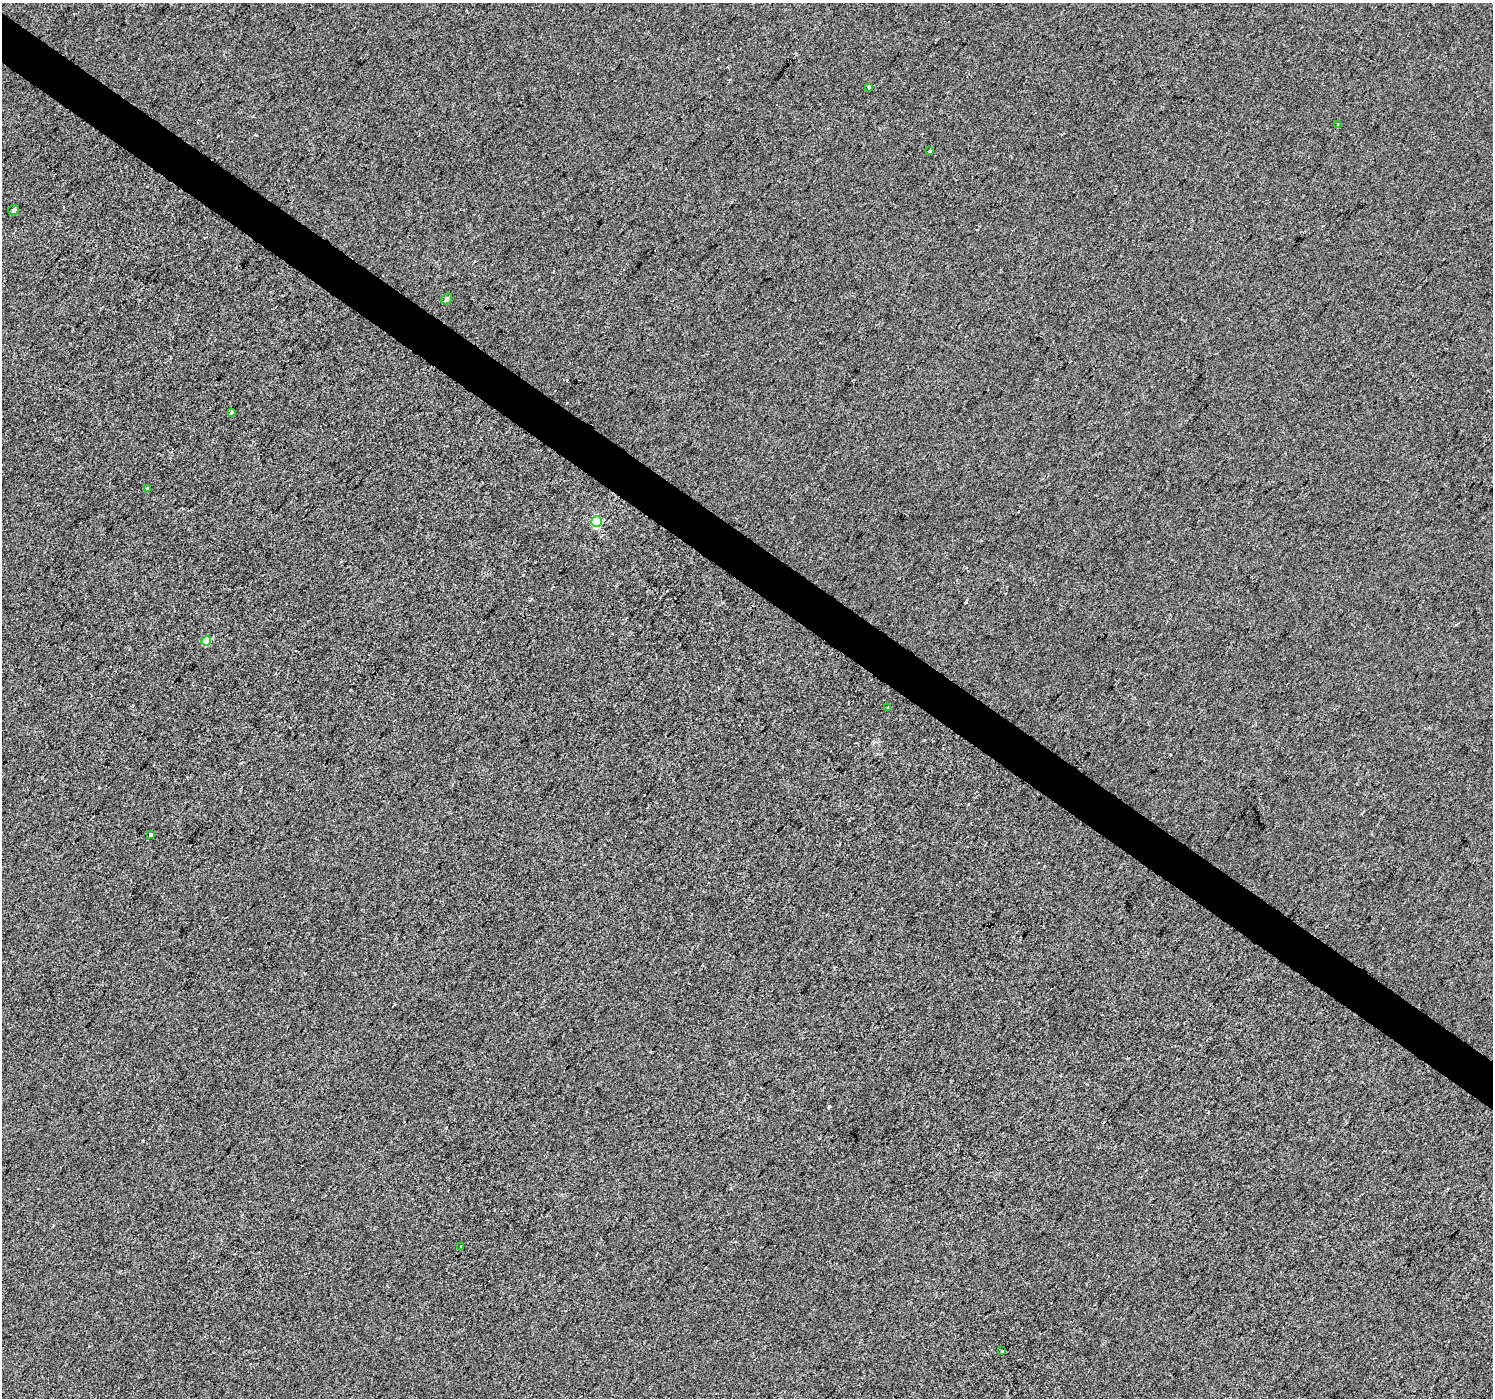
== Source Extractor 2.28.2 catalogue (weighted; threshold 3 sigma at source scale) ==
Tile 11 of 4 x 4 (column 3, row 3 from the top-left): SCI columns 2988-4478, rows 1642-3037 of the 5969 x 6009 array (HDU 1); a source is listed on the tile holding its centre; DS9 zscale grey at full resolution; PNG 1495 x 1400 px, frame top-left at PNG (2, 3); each listed source drawn as its Kron ellipse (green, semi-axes under 4 px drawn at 4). Shown black and unused: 4% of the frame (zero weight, under 2 of 3 exposures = <1% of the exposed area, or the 3 px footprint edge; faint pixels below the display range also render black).
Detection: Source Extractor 2.28.2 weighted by HDU 2 'WHT'; one run over the whole footprint, this tile lists its part. Background 4.93e-04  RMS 0.0057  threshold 0.0254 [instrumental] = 3 sigma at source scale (4.5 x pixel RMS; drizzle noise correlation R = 1.50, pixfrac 1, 0.0396/0.0396 arcsec/px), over >= 5 px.
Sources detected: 15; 2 cosmic-ray / hot-pixel residue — neither listed nor drawn; the other 13 listed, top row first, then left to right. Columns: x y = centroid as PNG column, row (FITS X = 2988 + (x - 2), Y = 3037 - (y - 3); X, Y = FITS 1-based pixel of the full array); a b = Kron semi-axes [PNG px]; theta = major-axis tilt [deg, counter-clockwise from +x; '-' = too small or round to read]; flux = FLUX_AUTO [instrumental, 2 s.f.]
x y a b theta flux
869 87 3 3 - 5.7
1338 124 4 3 - 1.1
930 151 3 3 - 1.5
14 210 5 5 - 1.1
447 299 6 5 - 1.1
232 412 3 3 - 6.1
148 489 3 3 - 1.9
597 522 5 5 - 41
206 641 5 4 - 11
888 708 3 2 - 0.73
150 834 3 3 - 1.5
461 1246 3 3 - 0.58
1002 1351 3 3 - 1